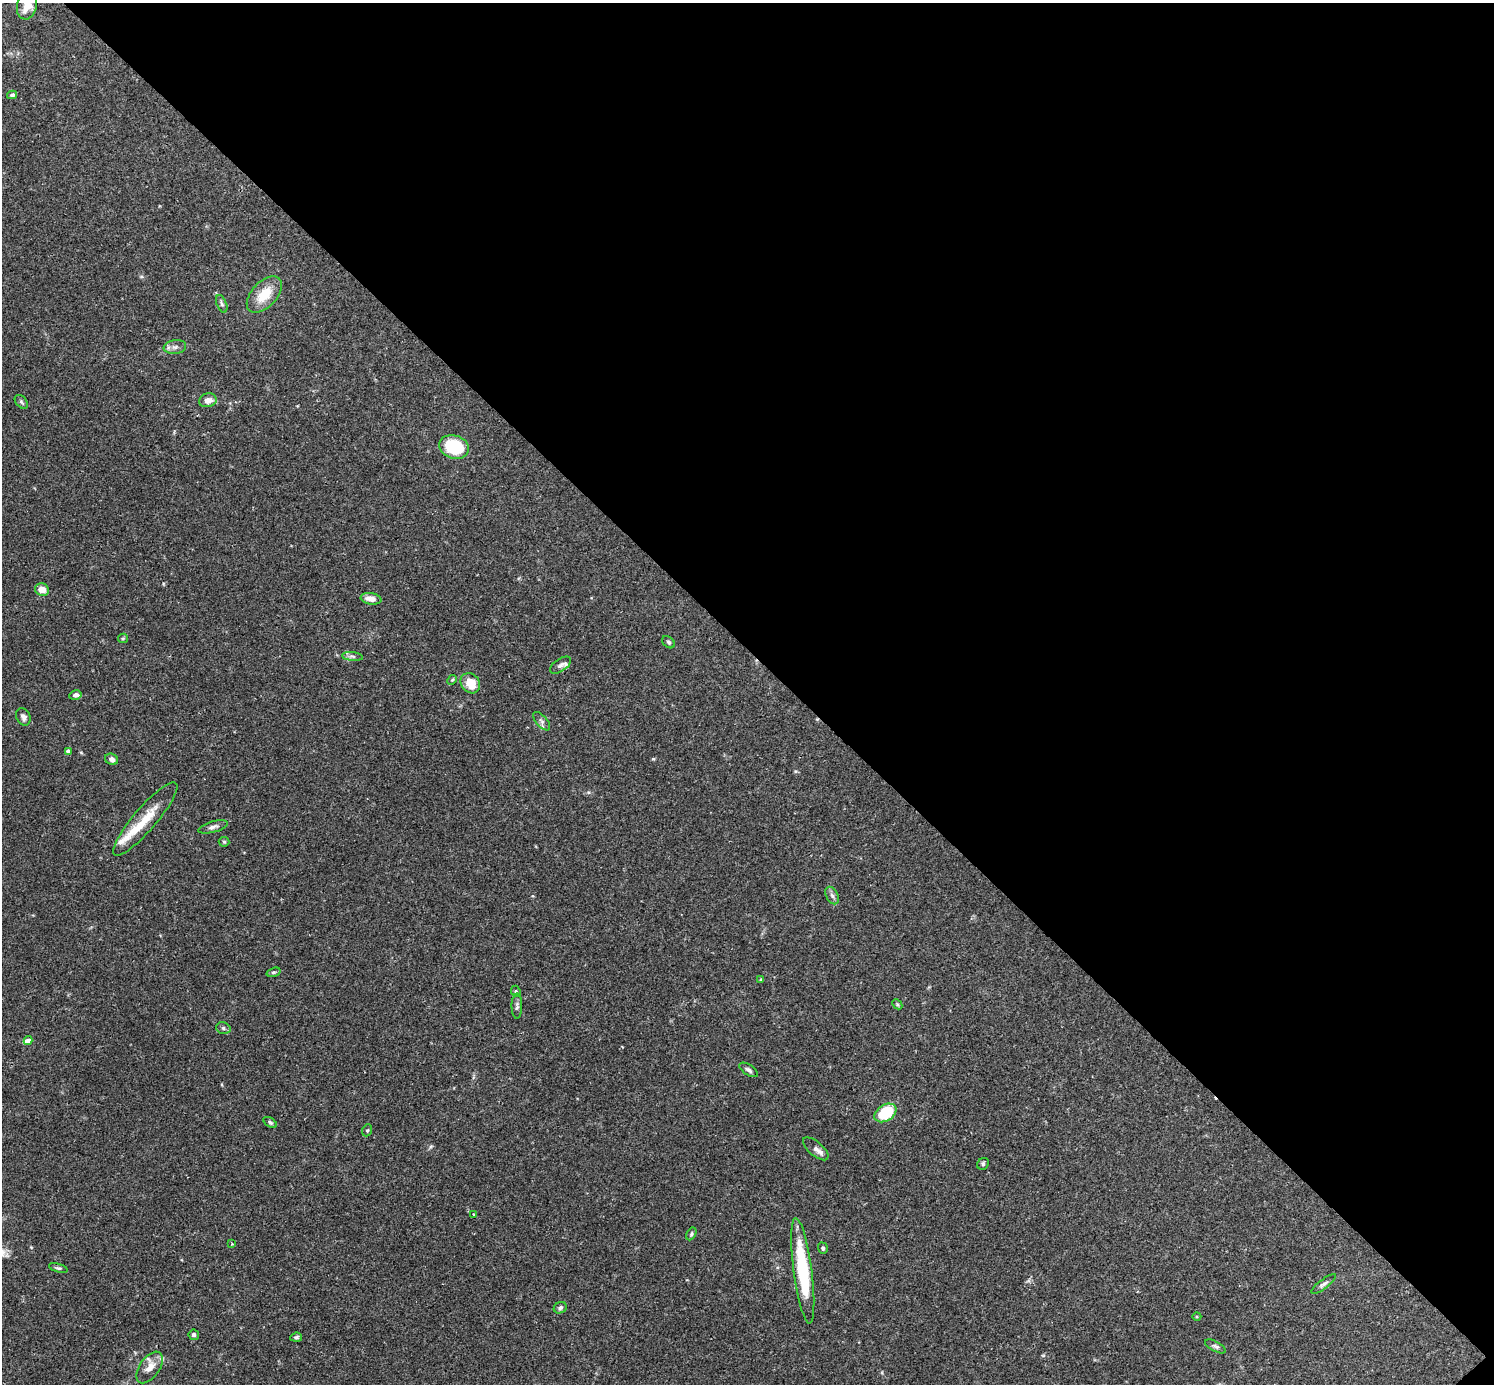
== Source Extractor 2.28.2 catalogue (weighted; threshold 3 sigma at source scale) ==
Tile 8 of 4 x 4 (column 4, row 2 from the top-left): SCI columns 4518-6009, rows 2955-4336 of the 6041 x 6040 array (HDU 1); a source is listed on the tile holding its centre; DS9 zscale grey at full resolution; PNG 1496 x 1386 px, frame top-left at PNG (2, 3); each listed source drawn as its Kron ellipse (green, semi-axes under 4 px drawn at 4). Shown black and unused: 47% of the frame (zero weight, under 2 of 3 exposures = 2% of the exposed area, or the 3 px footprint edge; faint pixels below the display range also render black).
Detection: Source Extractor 2.28.2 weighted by HDU 2 'WHT'; one run over the whole footprint, this tile lists its part. Background 0.106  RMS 0.006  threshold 0.0269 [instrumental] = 3 sigma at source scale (4.5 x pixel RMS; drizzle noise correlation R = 1.50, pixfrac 1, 0.05/0.05 arcsec/px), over >= 5 px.
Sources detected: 57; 6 inside a brighter listed object's ellipse — not listed separately; the other 51 listed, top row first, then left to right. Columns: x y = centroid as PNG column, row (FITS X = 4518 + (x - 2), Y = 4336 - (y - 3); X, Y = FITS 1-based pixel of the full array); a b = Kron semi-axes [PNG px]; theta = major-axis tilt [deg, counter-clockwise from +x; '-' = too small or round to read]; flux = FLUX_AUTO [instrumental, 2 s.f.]
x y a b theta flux
27 5 14 10 76 7.9
12 95 5 4 - 1.4
264 294 22 12 47 13
222 304 9 5 -69 1.4
175 347 11 6 7 2.4
208 400 9 7 14 4.1
21 402 8 5 -50 1.1
454 447 15 11 -17 30
42 590 7 6 - 6
371 599 10 5 -9 4.7
123 638 5 4 - 0.78
669 642 7 5 -40 1.1
352 656 10 4 -5 1.5
560 665 12 6 35 2
452 680 5 4 - 0.75
470 683 11 9 -52 9.4
75 695 6 4 10 1.9
23 717 9 7 -65 2.1
542 721 11 5 -49 1.8
68 751 4 4 - 1.9
111 759 7 5 -24 2.2
145 819 47 11 49 16
213 827 15 5 15 2.3
224 842 5 5 - 0.74
832 896 9 6 -62 1.8
273 972 7 4 18 0.86
761 980 4 3 - 0.74
516 991 6 4 -67 0.83
897 1004 6 4 -45 0.82
517 1006 12 5 89 1.8
223 1028 7 5 -17 1.5
28 1041 4 4 - 3.4
749 1070 10 5 -33 1.7
885 1113 12 8 32 25
270 1122 7 4 -34 1
367 1130 6 4 68 0.83
816 1149 15 7 -40 3.1
983 1164 6 5 - 1
474 1215 3 3 - 1.4
691 1234 7 4 62 0.96
232 1244 3 3 - 0.46
823 1248 6 5 - 1.1
58 1268 10 4 -17 1.1
803 1271 53 9 -82 40
1324 1284 15 4 37 2
560 1308 7 5 28 1.3
1197 1317 4 3 - 0.6
194 1335 5 5 - 1.2
296 1337 6 4 5 1.1
1215 1346 11 5 -27 1.6
150 1367 18 10 55 6.2
Isophote crosses this tile's border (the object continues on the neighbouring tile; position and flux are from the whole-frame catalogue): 1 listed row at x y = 27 5